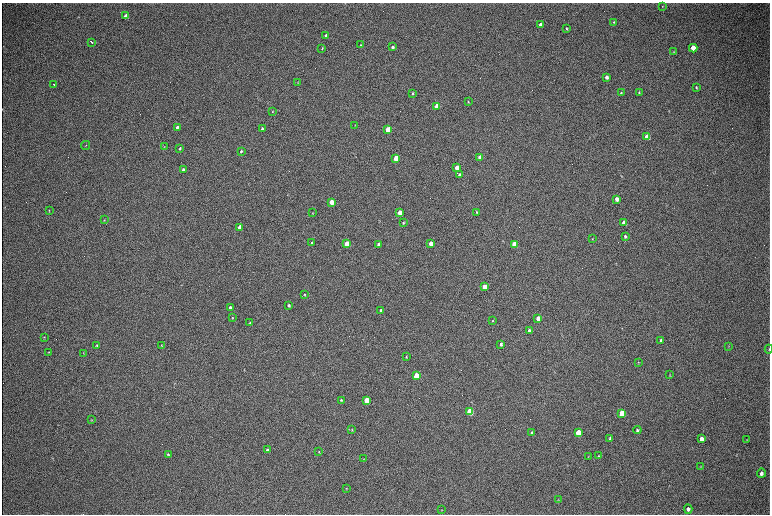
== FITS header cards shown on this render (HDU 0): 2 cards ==
NAXIS1  =                 1536 / length of data axis 1
NAXIS2  =                 1024 / length of data axis 2

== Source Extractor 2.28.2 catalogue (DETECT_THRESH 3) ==
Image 1536 x 1024 px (HDU 0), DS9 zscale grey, zoomed out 1/2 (1 PNG px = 2 x 2 image px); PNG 772 x 516 px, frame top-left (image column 1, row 1023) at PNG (2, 3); each listed source drawn as its Kron ellipse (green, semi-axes under 4 px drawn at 4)
Background 307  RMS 23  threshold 68.5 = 3 sigma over >= 5 px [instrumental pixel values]
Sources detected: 100; all 100 listed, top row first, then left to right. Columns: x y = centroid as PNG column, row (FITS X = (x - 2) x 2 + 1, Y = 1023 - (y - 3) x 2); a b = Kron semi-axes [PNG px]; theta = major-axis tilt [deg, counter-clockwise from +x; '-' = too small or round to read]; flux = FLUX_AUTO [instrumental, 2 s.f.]
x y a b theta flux
662 6 3 2 - 2900
126 16 4 3 - 43000
614 22 4 3 - 4300
540 25 3 3 - 16000
567 28 3 3 - 4500
325 36 3 2 - 5200
92 42 3 2 - 10000
360 45 3 2 - 4000
392 47 3 3 - 12000
322 48 4 2 - 3400
693 48 4 3 - 70000
674 52 3 2 - 2800
607 77 3 3 - 18000
298 82 3 2 - 2700
54 84 3 2 - 5400
696 87 3 2 - 4300
639 92 4 3 - 4000
412 93 3 2 - 5500
621 93 3 3 - 5500
468 102 3 2 - 2900
437 106 3 3 - 150000
273 112 3 3 - 2900
355 125 3 3 - 2100
177 127 3 2 - 8000
262 129 3 2 - 6500
388 130 3 3 - 220000
647 137 4 3 - 90000
86 145 4 2 - 2400
164 147 3 2 - 1900
180 148 4 3 - 5200
241 151 4 3 - 5100
480 157 3 3 - 39000
396 158 3 3 - 130000
457 168 3 3 - 70000
183 169 3 2 - 6900
459 175 3 3 - 20000
617 199 3 3 - 24000
331 202 3 3 - 74000
49 211 3 2 - 2400
476 212 3 2 - 4300
313 213 3 2 - 2200
399 213 3 3 - 67000
104 220 3 3 - 2800
403 223 3 3 - 4900
624 223 4 3 - 71000
240 227 3 3 - 62000
625 236 3 3 - 7700
592 239 4 3 - 3000
312 243 3 2 - 14000
347 244 3 3 - 190000
379 244 3 3 - 16000
431 244 3 3 - 75000
514 244 3 3 - 93000
484 287 3 3 - 91000
304 295 3 2 - 4600
289 305 3 2 - 9400
230 307 3 3 - 12000
381 310 3 2 - 10000
232 318 3 2 - 3500
538 318 3 3 - 45000
493 321 3 2 - 3200
250 323 3 2 - 3200
529 331 3 3 - 18000
44 337 4 3 - 4000
661 340 4 3 - 7700
501 344 3 3 - 8600
161 345 3 2 - 3000
97 346 3 3 - 4400
728 346 3 3 - 3400
769 349 4 2 - 2500
49 352 3 2 - 3300
83 353 3 2 - 2200
406 357 2 2 - 3800
638 362 4 3 - 3600
670 375 3 2 - 2600
416 376 4 3 - 240000
341 400 3 2 - 5100
367 400 4 3 - 150000
470 411 4 3 - 340000
622 414 4 3 - 230000
91 420 3 3 - 2700
352 430 4 3 - 4200
637 430 4 3 - 9200
532 433 3 3 - 14000
578 433 4 3 - 170000
610 438 3 3 - 6200
701 439 4 3 - 32000
746 439 3 2 - 2200
267 450 3 3 - 11000
319 452 3 2 - 2200
168 454 3 3 - 5100
588 456 3 3 - 2200
598 456 3 3 - 3900
364 459 3 3 - 2400
700 467 3 2 - 2100
761 473 5 4 - 16000
346 488 3 3 - 3500
558 500 3 2 - 2300
688 509 4 4 - 13000
442 510 3 2 - 2200
At the frame edge (FLAGS 8, measured only in part): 1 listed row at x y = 769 349